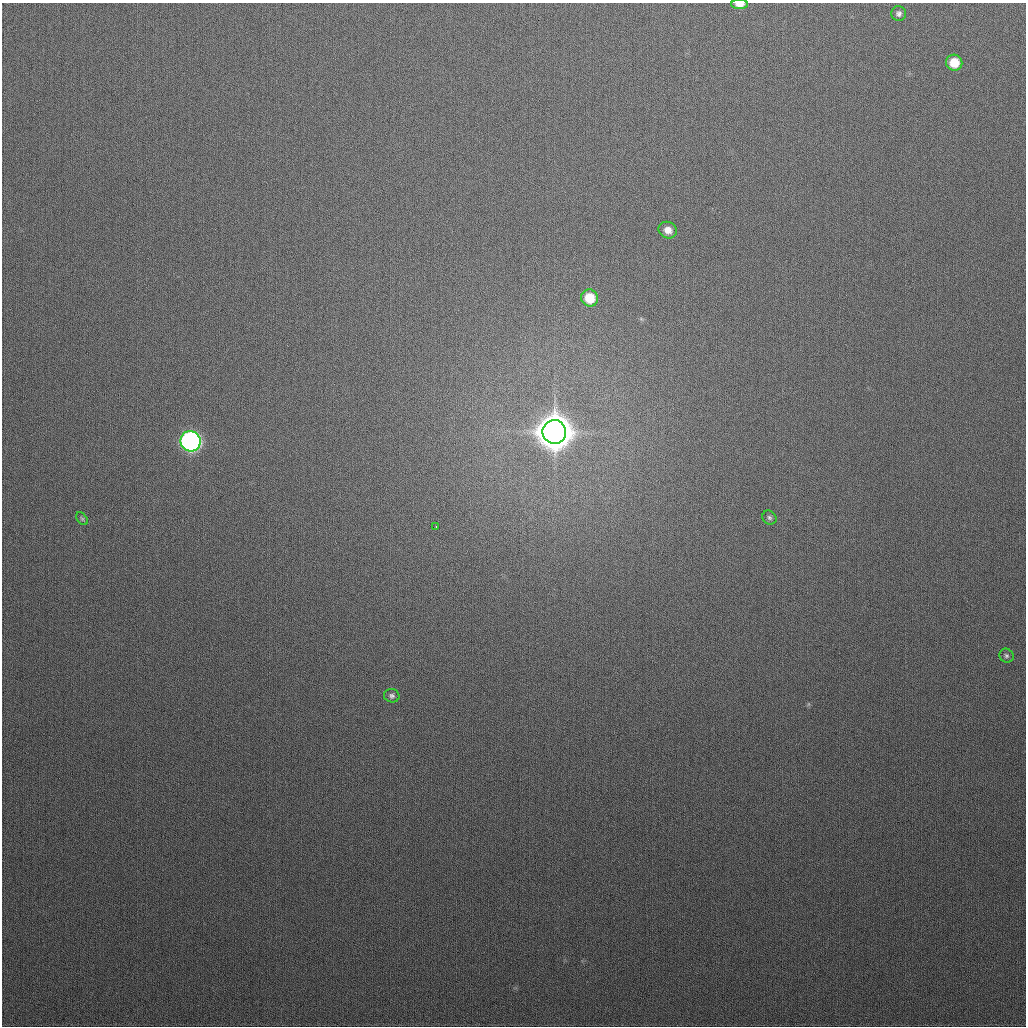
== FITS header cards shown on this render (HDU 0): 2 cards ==
NAXIS1  =                 1024
NAXIS2  =                 1024

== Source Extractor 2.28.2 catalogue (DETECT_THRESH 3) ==
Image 1024 x 1024 px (HDU 0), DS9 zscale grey, 1 PNG px = 1 image px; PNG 1028 x 1028 px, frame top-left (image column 1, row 1024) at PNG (2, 3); each listed source drawn as its Kron ellipse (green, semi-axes under 4 px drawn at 4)
Background 307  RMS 12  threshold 35.1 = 3 sigma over >= 5 px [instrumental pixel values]
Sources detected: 12; all 12 listed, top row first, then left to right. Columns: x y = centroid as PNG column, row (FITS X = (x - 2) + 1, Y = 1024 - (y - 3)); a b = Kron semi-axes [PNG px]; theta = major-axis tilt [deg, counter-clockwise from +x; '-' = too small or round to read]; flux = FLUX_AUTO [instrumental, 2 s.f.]
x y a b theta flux
739 4 8 4 0 6.0e+03
899 14 7 7 - 2.7e+03
954 63 8 8 - 1.8e+04
668 230 9 8 - 7.1e+03
590 298 9 8 - 2.2e+04
554 432 12 11 - 3.0e+06
191 441 10 10 - 3.6e+05
769 518 7 6 - 2.1e+03
82 519 7 4 -54 1.3e+03
436 527 3 2 - 1.0e+04
1006 656 7 6 - 1.9e+03
392 696 8 6 -11 2.3e+03
At the frame edge (FLAGS 8, measured only in part): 1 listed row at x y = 739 4